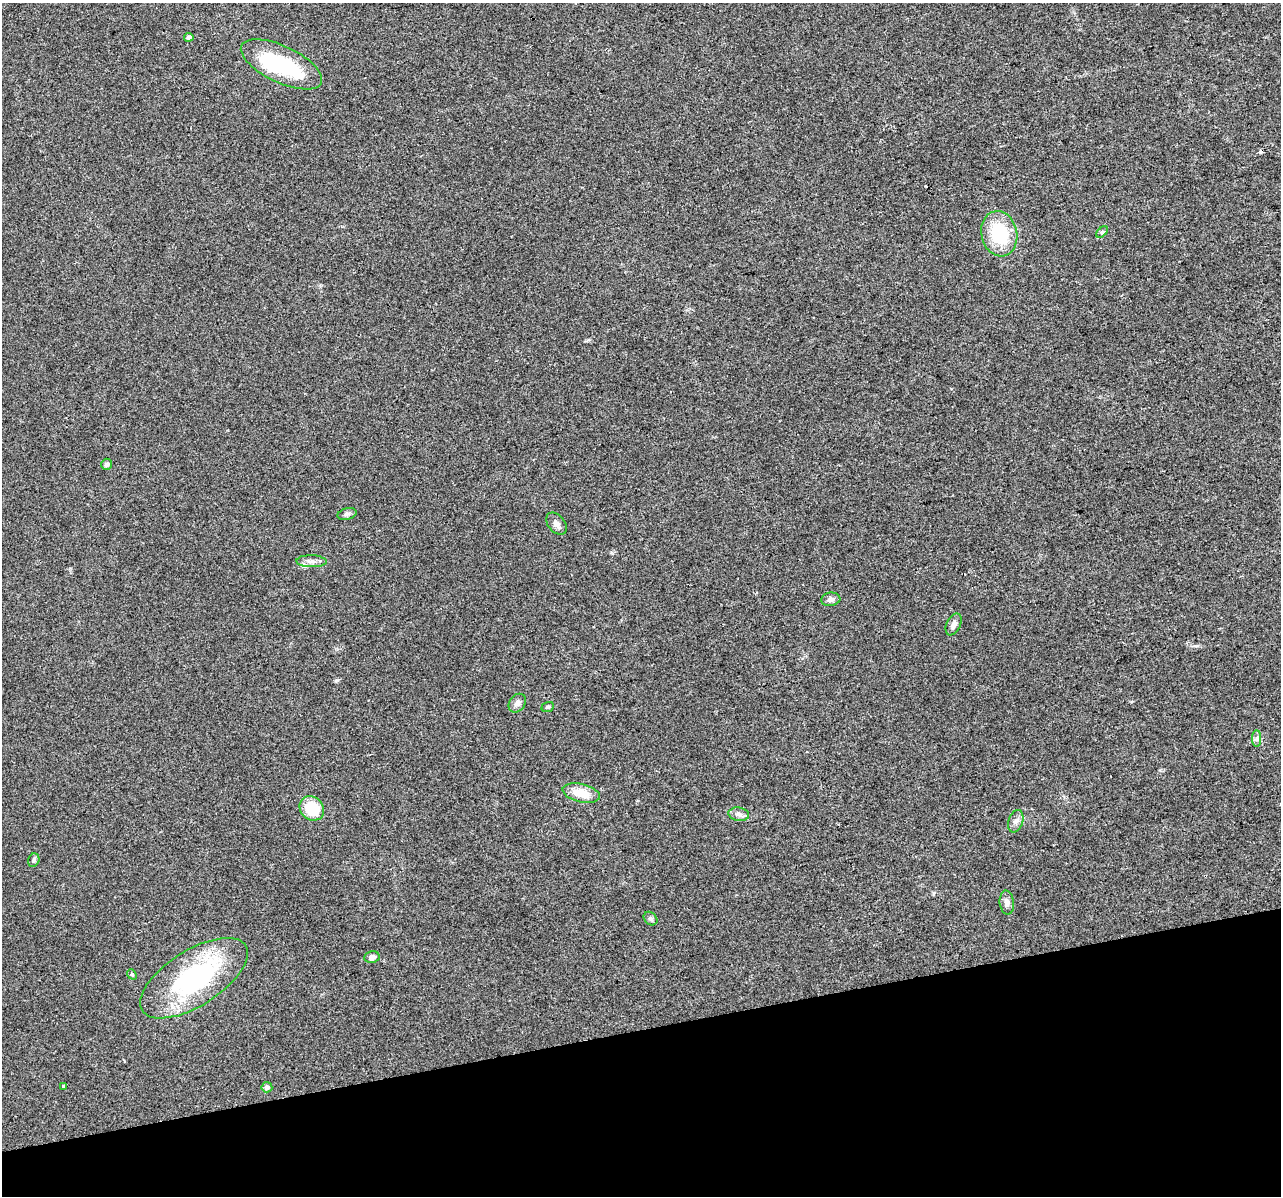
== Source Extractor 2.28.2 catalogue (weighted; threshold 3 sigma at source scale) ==
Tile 14 of 4 x 4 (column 2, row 4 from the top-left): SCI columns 1280-2558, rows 92-1285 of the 5117 x 4912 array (HDU 1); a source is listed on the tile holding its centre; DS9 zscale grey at full resolution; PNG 1283 x 1198 px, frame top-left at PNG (2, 3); each listed source drawn as its Kron ellipse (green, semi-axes under 4 px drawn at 4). Shown black and unused: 14% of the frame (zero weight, under 2 of 3 exposures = <1% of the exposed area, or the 3 px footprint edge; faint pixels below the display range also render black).
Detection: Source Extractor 2.28.2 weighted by HDU 2 'WHT'; one run over the whole footprint, this tile lists its part. Background 0.0308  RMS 0.0062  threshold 0.028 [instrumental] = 3 sigma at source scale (4.5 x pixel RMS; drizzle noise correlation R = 1.50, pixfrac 1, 0.0396/0.0396 arcsec/px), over >= 5 px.
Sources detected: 29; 1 inside a brighter object's white glare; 2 cosmic-ray / hot-pixel residue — neither listed nor drawn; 1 inside a brighter listed object's ellipse — not listed separately; the other 25 listed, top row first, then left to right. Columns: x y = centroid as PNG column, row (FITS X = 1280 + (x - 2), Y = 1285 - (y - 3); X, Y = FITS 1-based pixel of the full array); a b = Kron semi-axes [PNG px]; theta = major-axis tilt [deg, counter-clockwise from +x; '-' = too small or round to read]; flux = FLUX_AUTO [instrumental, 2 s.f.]
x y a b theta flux
189 37 5 4 - 1.6
281 64 44 18 -25 50
1102 232 7 4 44 0.95
999 234 23 18 -78 30
107 464 5 5 - 1.8
347 514 9 5 15 1.7
556 524 12 8 -51 3.1
311 561 15 6 -1 3
831 599 9 6 8 2.3
954 624 11 7 65 2.8
517 703 10 7 53 2.6
548 707 6 5 - 0.97
1257 739 8 4 -90 1.6
581 793 19 9 -13 11
312 808 13 11 -43 21
739 814 10 6 -8 2.7
1016 821 11 7 71 2.8
34 860 7 5 66 1.3
1007 902 12 7 -84 3
650 919 7 6 - 1.4
372 957 8 6 11 2.7
132 974 5 4 - 1.1
194 978 61 28 32 97
64 1086 3 3 - 3.1
267 1087 5 5 - 2
Unlisted compact peaks at least as high as the median listed source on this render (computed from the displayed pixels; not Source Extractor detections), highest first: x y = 337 680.